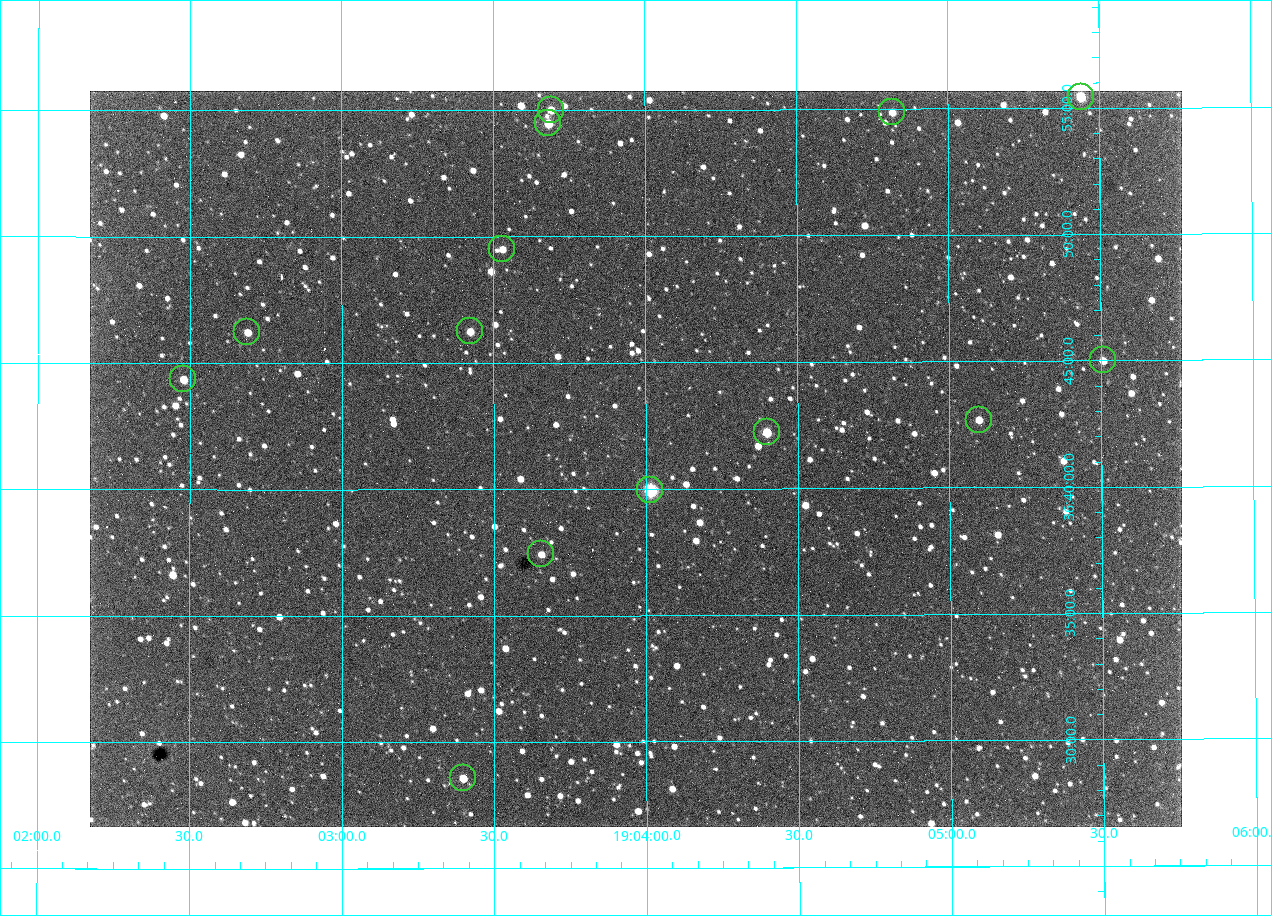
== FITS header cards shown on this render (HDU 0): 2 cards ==
NAXIS1  =                 1092 /fastest changing axis
NAXIS2  =                  736 /next to fastest changing axis

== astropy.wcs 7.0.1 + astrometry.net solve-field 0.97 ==
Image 1092 x 736 px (HDU 0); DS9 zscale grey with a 90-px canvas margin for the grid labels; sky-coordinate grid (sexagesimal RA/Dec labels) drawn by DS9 from the SOLVED WCS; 14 Tycho-2 reference stars matched to detected sources circled (green)
Header WCS: none
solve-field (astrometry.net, Tycho-2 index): SOLVED blind (the file carries no WCS)
Solved WCS: RA---TAN-SIP/DEC--TAN-SIP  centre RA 19:03:58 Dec +36:41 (285.99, +36.69 deg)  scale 2.37 arcsec/px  FOV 43.2' x 29.1'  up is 0 deg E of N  parity flipped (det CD > 0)
(file carries no celestial WCS; the grid is the blind solution)
Tycho-2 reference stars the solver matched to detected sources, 14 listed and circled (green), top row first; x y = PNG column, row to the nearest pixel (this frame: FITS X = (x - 90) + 1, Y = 736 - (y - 91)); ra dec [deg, ICRS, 3 dp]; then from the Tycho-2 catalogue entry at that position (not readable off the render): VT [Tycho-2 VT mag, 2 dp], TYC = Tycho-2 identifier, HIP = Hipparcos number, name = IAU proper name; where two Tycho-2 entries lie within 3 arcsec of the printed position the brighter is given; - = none
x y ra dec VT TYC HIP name
1081 97 286.360 +36.924 9.83 2652-14-1 - -
551 110 285.922 +36.917 10.48 2652-1249-1 - -
892 112 286.204 +36.915 10.94 2652-350-1 - -
548 123 285.920 +36.908 9.57 2652-218-1 - -
502 249 285.882 +36.825 10.95 2652-329-1 - -
470 331 285.856 +36.771 11.11 2652-1253-1 - -
247 332 285.672 +36.770 11.14 2651-2527-1 - -
1103 360 286.377 +36.750 10.72 2652-110-1 - -
183 379 285.620 +36.739 11.03 2651-1906-1 - -
979 420 286.274 +36.711 10.88 2652-1070-1 - -
767 432 286.100 +36.704 10.14 2652-1649-1 - -
650 490 286.004 +36.666 8.52 2652-1368-1 - -
541 554 285.914 +36.624 11.11 2652-845-1 - -
463 778 285.849 +36.476 10.21 2652-1424-1 - -